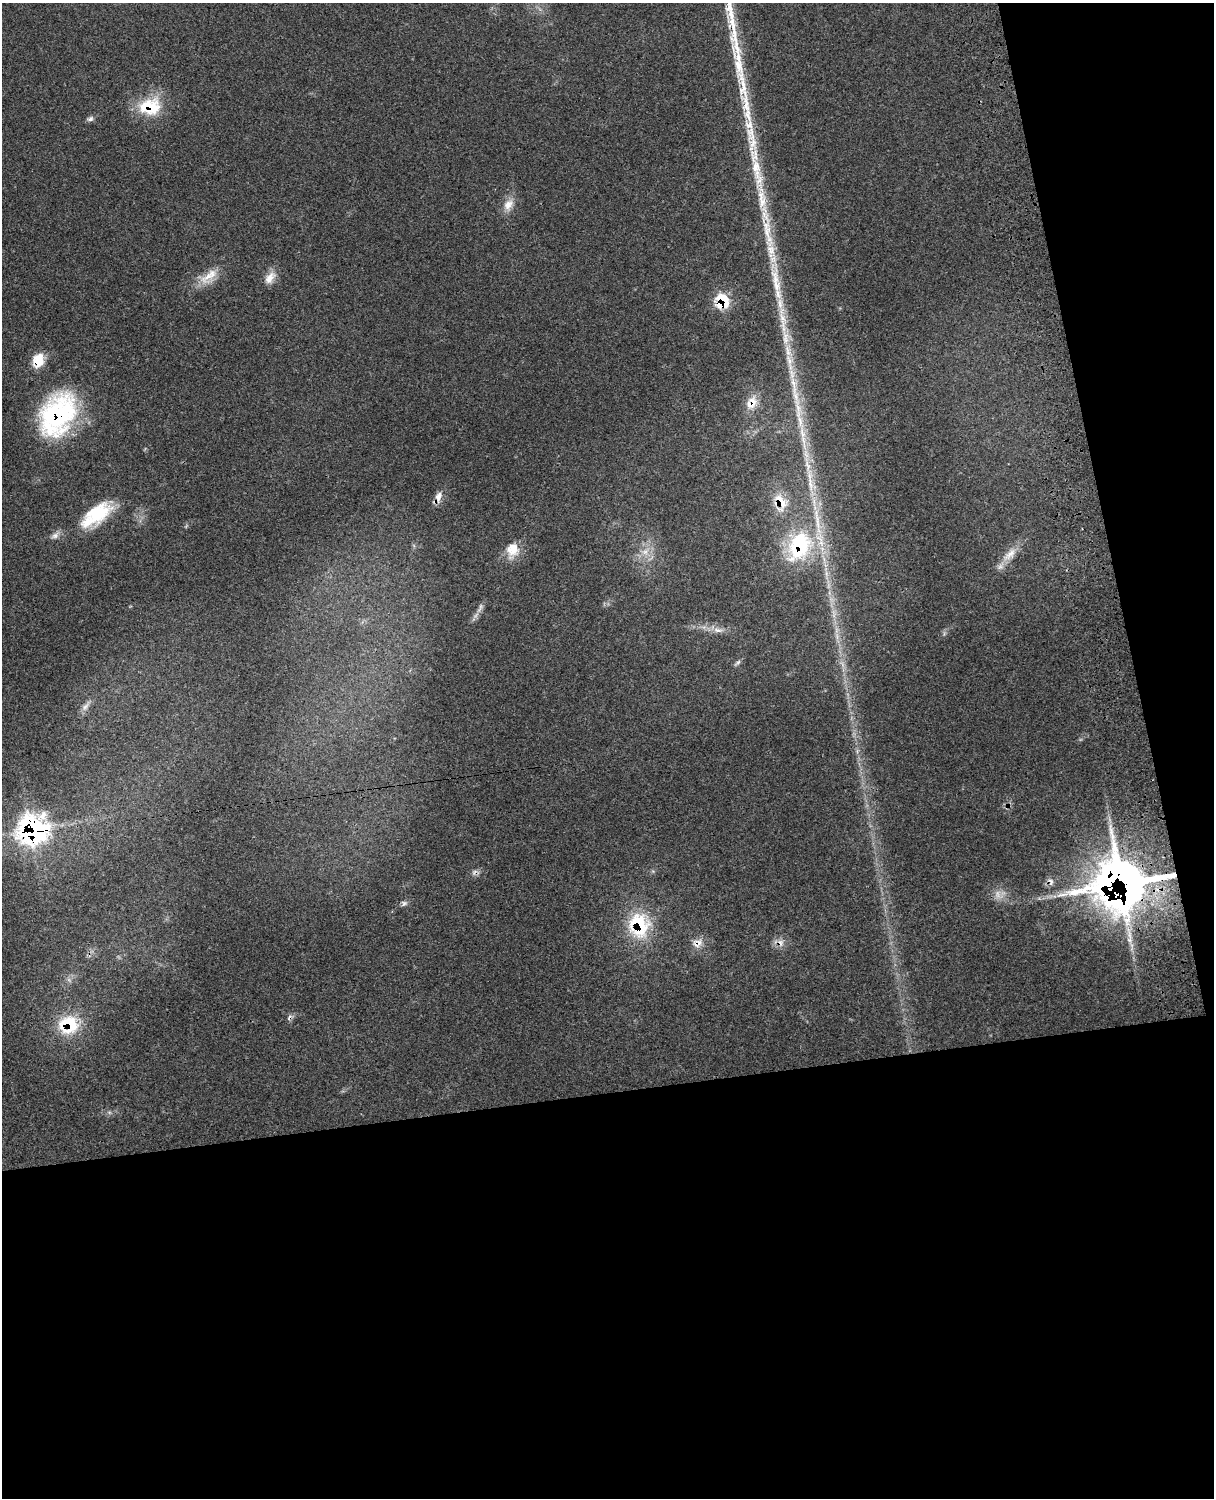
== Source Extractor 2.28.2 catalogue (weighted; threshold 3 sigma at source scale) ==
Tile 12 of 4 x 3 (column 4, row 3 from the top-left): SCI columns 3759-4970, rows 277-1772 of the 5088 x 4924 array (HDU 1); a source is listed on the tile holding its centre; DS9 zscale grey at full resolution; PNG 1216 x 1500 px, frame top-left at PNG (2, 3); no overlay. Shown black and unused: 33% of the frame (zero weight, under 3 of 4 exposures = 6% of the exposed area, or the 3 px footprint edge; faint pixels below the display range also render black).
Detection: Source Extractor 2.28.2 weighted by HDU 2 'WHT'; one run over the whole footprint, this tile lists its part. Background 0.109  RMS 0.0066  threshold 0.0298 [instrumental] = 3 sigma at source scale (4.5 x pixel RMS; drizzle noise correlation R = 1.50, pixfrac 1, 0.05/0.05 arcsec/px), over >= 5 px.
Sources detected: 46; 1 too faint to see at this stretch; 1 inside a brighter object's white glare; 2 cosmic-ray / hot-pixel residue — not listed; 6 inside a brighter listed object's ellipse — not listed separately; the other 36 listed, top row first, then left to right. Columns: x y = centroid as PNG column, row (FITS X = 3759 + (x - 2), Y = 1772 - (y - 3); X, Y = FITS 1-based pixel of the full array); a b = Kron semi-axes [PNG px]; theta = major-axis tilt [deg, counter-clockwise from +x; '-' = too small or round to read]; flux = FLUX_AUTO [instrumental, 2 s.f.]
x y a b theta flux
150 107 30 22 6 31
90 119 9 6 20 2.2
508 205 19 12 63 7.9
208 277 30 14 36 13
270 278 19 11 54 7.2
775 279 52 12 -88 24
722 302 14 12 79 28
38 360 17 13 70 14
789 362 31 11 -82 17
751 403 19 14 63 11
57 414 54 37 63 100
803 436 53 7 -83 24
438 497 14 9 79 5
780 502 25 17 -69 16
96 515 43 20 37 37
55 535 13 7 33 3.5
800 546 48 32 49 68
512 550 21 16 83 12
645 552 10 9 - 5.4
1010 554 28 11 46 11
480 608 18 6 64 3.6
718 630 17 7 -10 5
737 663 12 4 39 1.6
86 706 19 7 53 4.3
857 751 7 4 72 1.3
32 831 17 16 - 230
1125 880 46 32 -7 580
1051 881 12 6 -56 3
404 903 8 7 - 2
639 925 34 29 -89 44
1129 936 41 7 -81 14
697 943 17 12 23 6.7
780 943 11 9 -61 4.6
69 980 8 5 -45 1.8
69 1025 28 24 10 32
109 1112 6 4 -19 1.2
Overlapping masked pixels (flux is a lower limit): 15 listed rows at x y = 150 107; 722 302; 38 360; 751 403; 57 414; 438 497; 780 502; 800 546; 32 831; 1125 880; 1051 881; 639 925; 697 943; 780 943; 69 1025
Unlisted compact peaks at least as high as the median listed source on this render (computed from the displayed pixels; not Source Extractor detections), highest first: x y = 737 63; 743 84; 747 108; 762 202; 755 166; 766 225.